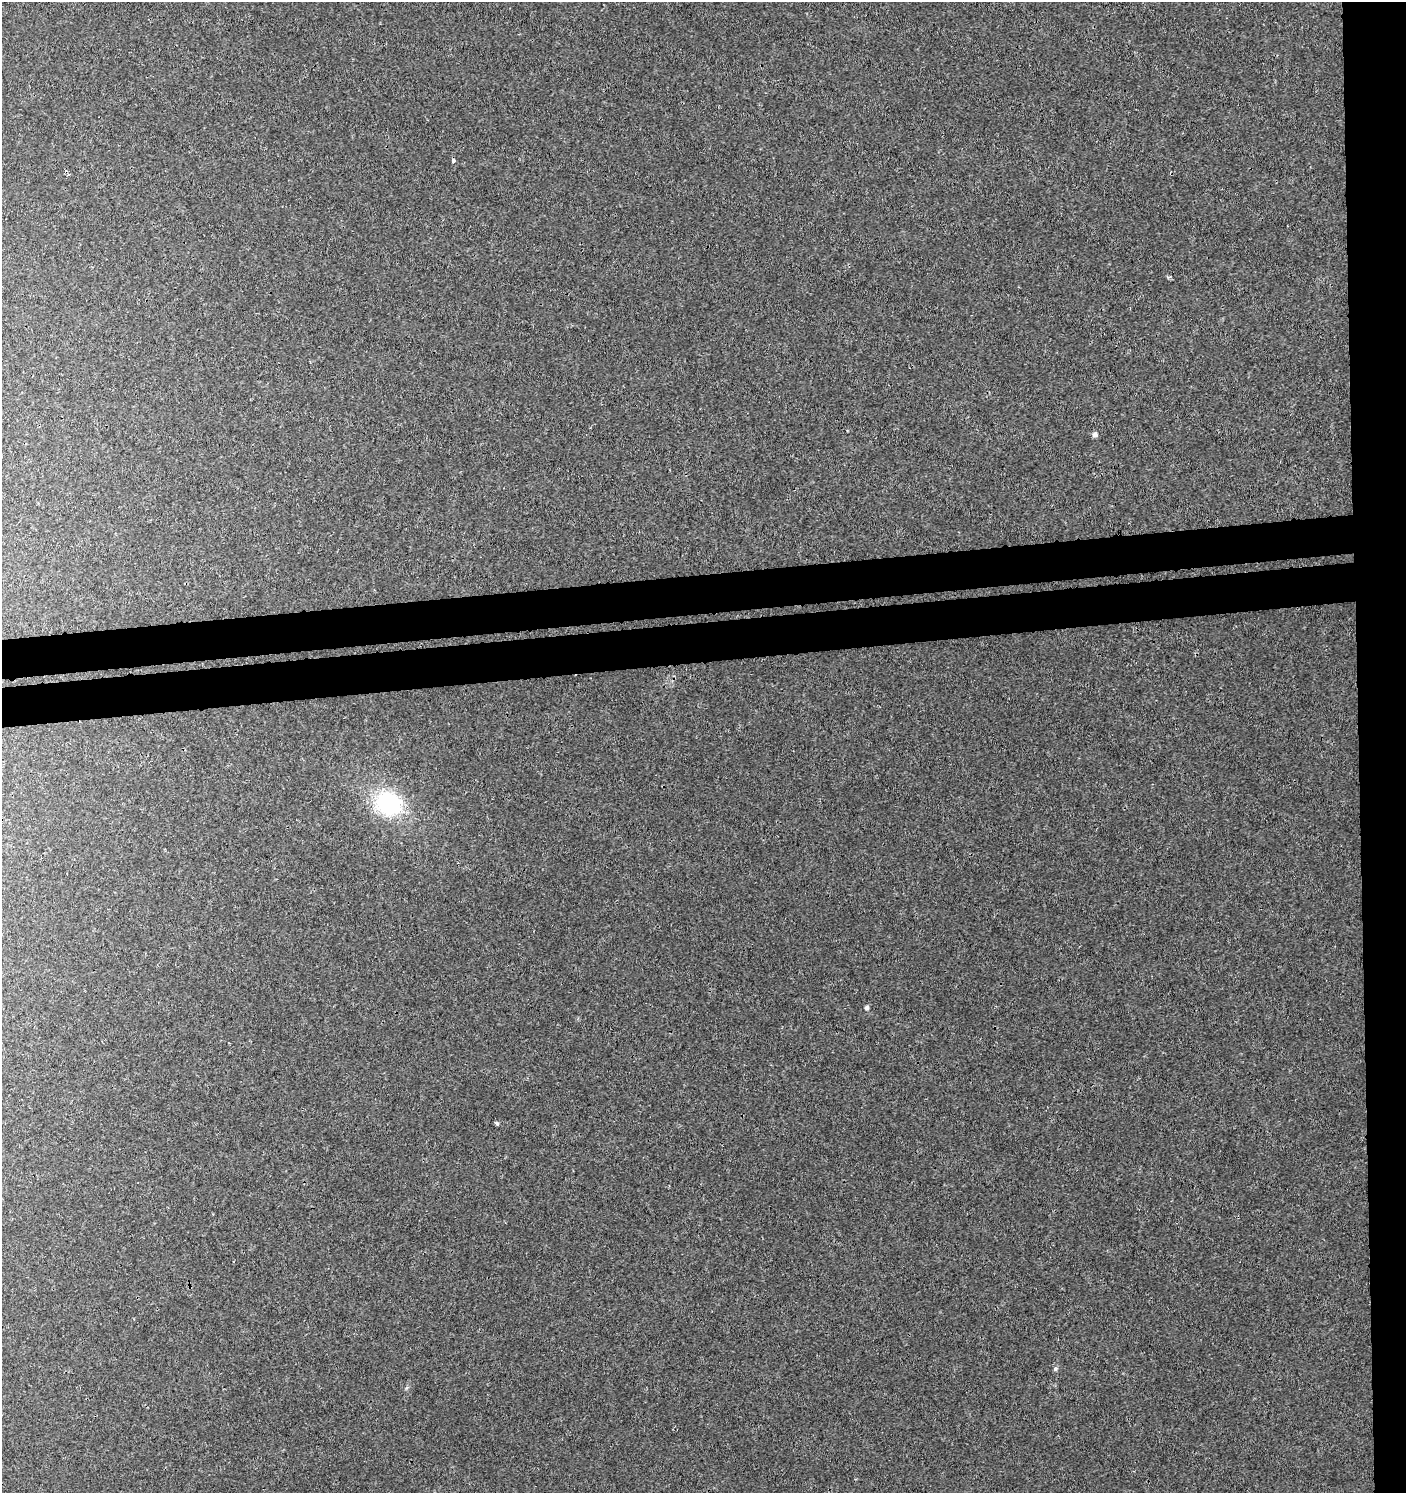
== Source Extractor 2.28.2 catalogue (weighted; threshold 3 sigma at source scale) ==
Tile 6 of 3 x 3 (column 3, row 2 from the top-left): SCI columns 2815-4218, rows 1536-3026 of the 4266 x 4562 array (HDU 1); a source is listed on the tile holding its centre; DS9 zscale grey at full resolution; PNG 1408 x 1495 px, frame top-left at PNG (2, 2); no overlay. Shown black and unused: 8% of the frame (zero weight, under 3 of 4 exposures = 4% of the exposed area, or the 3 px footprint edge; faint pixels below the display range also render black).
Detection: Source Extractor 2.28.2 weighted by HDU 2 'WHT'; one run over the whole footprint, this tile lists its part. Background 0.00421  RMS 0.0021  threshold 0.00923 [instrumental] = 3 sigma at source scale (4.5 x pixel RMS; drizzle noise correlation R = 1.50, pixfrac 1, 0.0396/0.0396 arcsec/px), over >= 5 px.
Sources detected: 6; all 6 listed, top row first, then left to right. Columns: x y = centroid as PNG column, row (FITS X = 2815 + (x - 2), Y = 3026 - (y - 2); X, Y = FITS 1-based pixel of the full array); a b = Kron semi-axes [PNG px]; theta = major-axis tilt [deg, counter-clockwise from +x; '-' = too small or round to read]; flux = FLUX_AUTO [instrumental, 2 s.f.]
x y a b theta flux
453 161 4 4 - 0.65
1095 435 6 6 - 0.67
388 804 27 22 -23 19
867 1008 6 5 - 0.47
497 1123 5 4 - 0.38
1055 1369 6 5 - 0.41